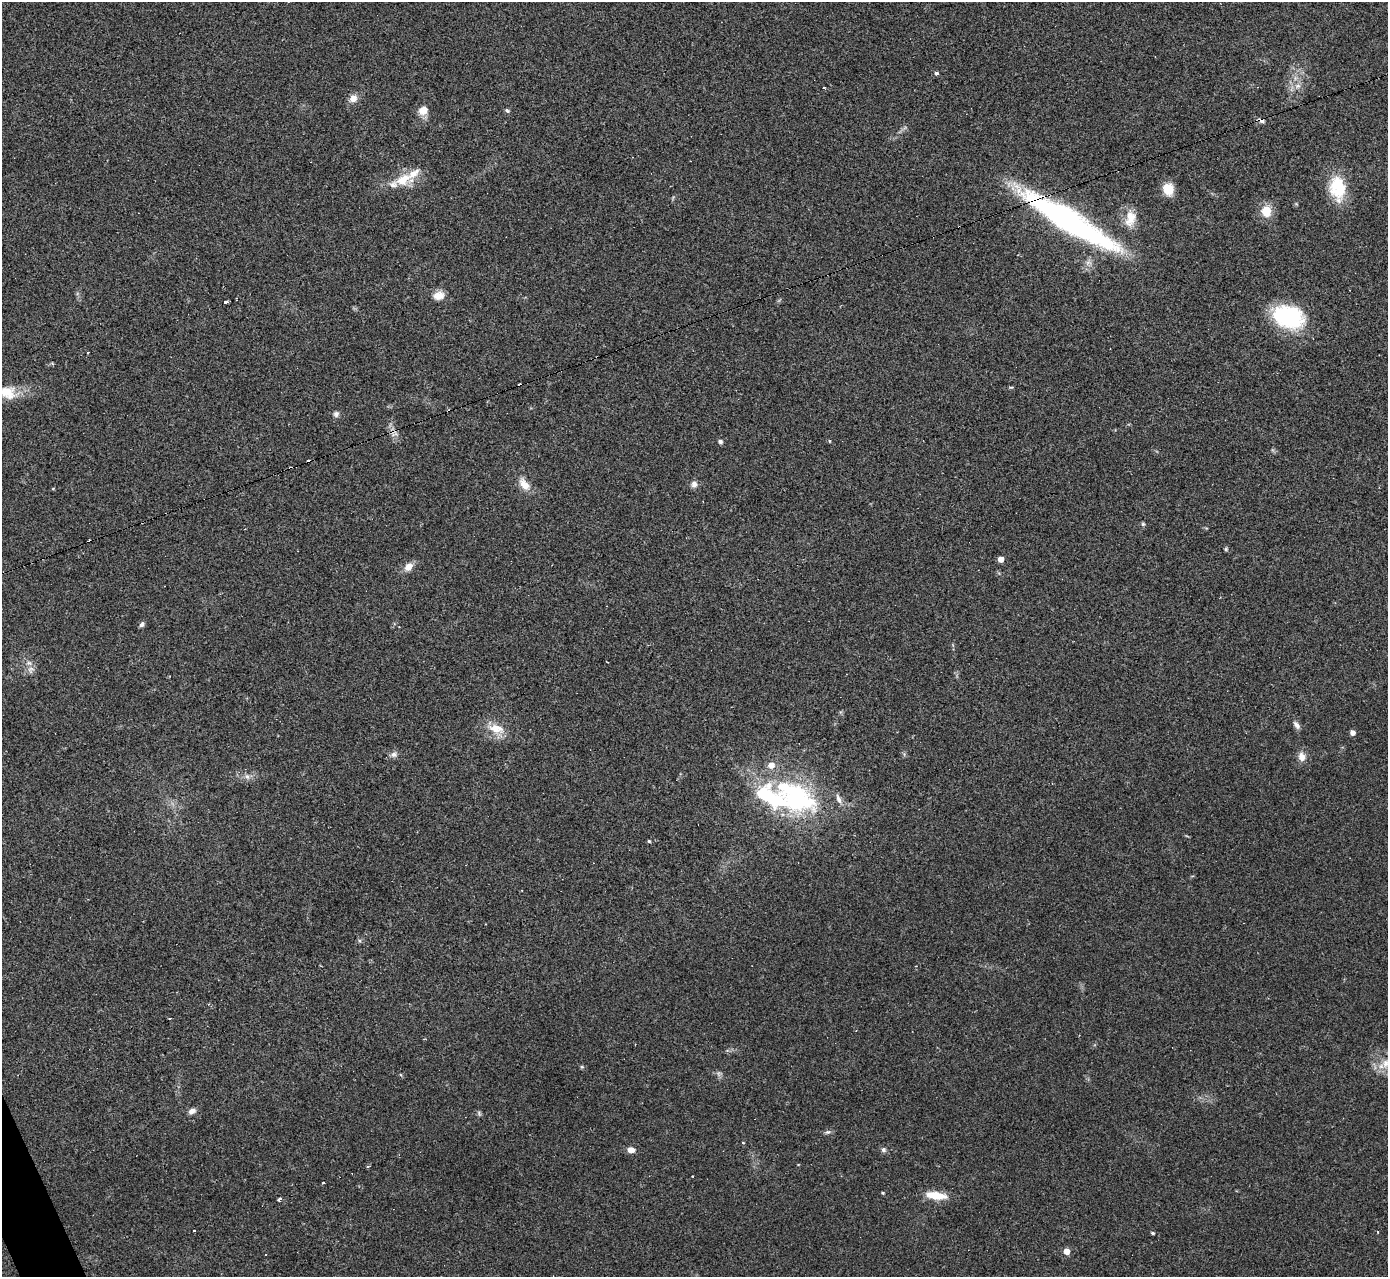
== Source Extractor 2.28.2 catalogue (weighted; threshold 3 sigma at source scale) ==
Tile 7 of 4 x 4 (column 3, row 2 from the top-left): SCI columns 2774-4159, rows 2701-3975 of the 5544 x 5527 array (HDU 1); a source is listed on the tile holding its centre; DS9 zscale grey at full resolution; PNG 1390 x 1279 px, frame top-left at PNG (2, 2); no overlay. Shown black and unused: <1% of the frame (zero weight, under 2 of 3 exposures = <1% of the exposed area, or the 3 px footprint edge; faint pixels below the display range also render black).
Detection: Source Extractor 2.28.2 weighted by HDU 2 'WHT'; one run over the whole footprint, this tile lists its part. Background 0.0836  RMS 0.0078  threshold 0.035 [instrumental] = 3 sigma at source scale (4.5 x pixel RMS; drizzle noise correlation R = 1.50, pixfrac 1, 0.05/0.05 arcsec/px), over >= 5 px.
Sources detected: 69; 1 inside a brighter object's white glare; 7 cosmic-ray / hot-pixel residue — not listed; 5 inside a brighter listed object's ellipse — not listed separately; the other 56 listed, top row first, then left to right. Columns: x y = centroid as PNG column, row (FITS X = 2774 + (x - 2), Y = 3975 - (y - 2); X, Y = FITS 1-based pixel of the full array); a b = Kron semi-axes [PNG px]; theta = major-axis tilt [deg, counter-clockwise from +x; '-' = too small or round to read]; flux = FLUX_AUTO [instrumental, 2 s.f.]
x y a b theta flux
936 73 4 3 - 2.5
1298 86 9 7 16 3.7
824 88 3 3 - 1.3
353 98 9 9 - 5.8
423 110 11 9 28 7.8
507 110 7 4 -38 1.4
403 180 25 15 30 19
1337 188 31 19 -83 30
1168 189 11 9 -77 16
1266 211 13 11 -83 13
1130 218 22 13 81 13
1069 221 96 17 -31 240
438 296 15 11 13 7.2
226 302 4 3 - 5.6
1288 317 35 24 -17 64
1011 387 6 4 1 0.86
7 392 29 17 -13 19
336 414 8 7 - 2.4
395 434 11 4 22 2.1
720 441 5 4 - 2.4
829 441 5 3 - 0.61
524 484 16 9 -52 9.1
694 484 8 7 - 3.7
53 488 5 3 - 0.62
1143 524 5 5 - 1.2
1226 549 5 5 - 1
1001 559 5 4 - 6.4
408 567 11 8 45 6.8
142 624 7 5 59 2.1
31 669 10 8 32 3.7
1296 725 11 6 -53 3
496 729 22 12 -13 13
1352 732 4 4 - 4.4
394 755 9 7 14 2.9
1302 757 11 8 -77 5.7
247 776 9 6 -62 2.6
796 797 62 32 -23 130
649 841 4 4 - 1
360 941 6 4 -71 1.1
170 1019 3 3 - 2
1387 1063 18 13 0 14
582 1067 6 3 -17 0.95
192 1111 9 6 24 3.5
479 1113 8 4 -68 1.3
828 1132 9 5 15 1.8
743 1143 4 2 - 0.54
631 1150 8 6 -2 5.6
883 1150 7 6 - 2
693 1176 2 2 - 0.58
323 1183 3 2 - 1.5
882 1193 4 3 - 0.93
936 1195 22 8 -7 17
279 1199 4 3 - 5.4
194 1231 3 2 - 1.9
1152 1233 4 3 - 1.2
1066 1251 5 4 - 9.7
Overlapping masked pixels (flux is a lower limit): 1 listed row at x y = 1069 221
Isophote crosses this tile's border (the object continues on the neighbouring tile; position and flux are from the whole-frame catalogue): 2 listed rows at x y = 7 392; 1387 1063